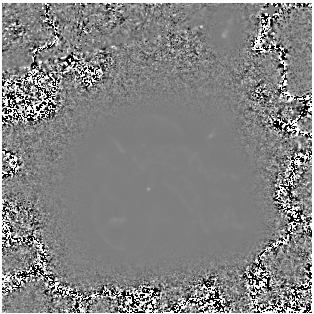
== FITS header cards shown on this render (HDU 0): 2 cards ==
NAXIS1  =                  310
NAXIS2  =                  310

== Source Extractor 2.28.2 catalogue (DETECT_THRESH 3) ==
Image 310 x 310 px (HDU 0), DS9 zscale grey, 1 PNG px = 1 image px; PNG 314 x 314 px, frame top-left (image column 1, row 310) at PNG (2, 3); no overlay
Background 0.858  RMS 5.9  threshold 17.7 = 3 sigma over >= 5 px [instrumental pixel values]
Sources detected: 223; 55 with non-positive FLUX_AUTO (blend fragments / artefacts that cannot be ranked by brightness) are not listed; the other 168 listed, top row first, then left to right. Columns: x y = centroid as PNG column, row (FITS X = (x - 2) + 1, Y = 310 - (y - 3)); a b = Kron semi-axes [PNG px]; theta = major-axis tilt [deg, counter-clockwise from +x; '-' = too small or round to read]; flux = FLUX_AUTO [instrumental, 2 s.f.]
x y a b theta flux
271 4 3 2 - 870
46 13 3 2 - 560
266 14 2 2 - 700
276 14 5 2 - 390
46 19 3 2 - 180
13 24 3 2 - 300
265 26 5 4 - 170
263 33 4 3 - 2700
20 34 3 2 - 210
258 39 6 3 51 12000
55 41 5 3 - 5000
255 42 4 2 - 1800
274 46 5 2 - 1800
254 47 3 3 - 3800
269 47 3 3 - 1900
42 48 3 2 - 19000
282 48 4 2 - 300
36 50 10 3 22 3700
64 57 4 2 - 400
75 57 3 2 - 420
282 61 4 2 - 640
40 62 3 2 - 390
65 63 3 2 - 390
285 64 3 2 - 130
69 67 5 3 - 530
86 69 3 3 - 33000
33 70 3 3 - 67000
42 76 3 2 - 550
82 76 5 3 - 9900
284 76 4 3 - 1600
39 77 6 4 -90 1400
46 77 8 3 43 880
29 78 6 4 -36 250
53 79 6 2 -57 1200
92 80 4 2 - 520
18 82 3 2 - 1500
285 82 5 3 - 350
7 83 3 2 - 350000
37 83 4 3 - 790
281 85 3 2 - 570
38 86 4 3 - 1100
32 87 4 2 - 320
53 89 3 2 - 6300
4 93 3 2 - 270
52 94 4 2 - 450
286 94 5 4 - 550
15 96 2 2 - 7.4
21 97 3 2 - 6000
308 97 4 3 - 750
291 98 7 3 44 1100
300 98 4 2 - 1000
11 100 3 2 - 1700
53 101 5 2 - 700
25 102 5 2 - 1200
41 106 4 3 - 11000
310 106 4 3 - 7500
11 108 6 2 -8 3400
29 108 7 5 78 3900
51 109 5 2 - 1400
12 113 5 3 - 4900
47 113 3 2 - 2100
3 114 5 3 - 110
32 114 3 2 - 14000
17 115 4 3 - 1800
284 124 4 2 - 660
297 131 7 4 88 2800
300 132 3 2 - 790
310 135 3 2 - 3200
3 151 3 2 - 170
8 155 6 2 56 570
12 155 3 2 - 100
301 156 4 3 - 320
305 156 3 3 - 6200
297 158 5 2 - 1600
294 161 5 3 - 6500
293 169 2 2 - 1500
11 171 2 2 - 3200
4 172 3 2 - 590
2 175 2 2 - 270
291 180 5 3 - 1100
287 186 5 2 - 380
277 198 3 2 - 140
2 201 3 2 - 240
278 202 2 2 - 3000
293 210 5 4 - 1700
15 211 7 2 -44 320
288 211 3 2 - 610
302 217 4 2 - 470
295 218 7 3 -71 700
292 224 6 3 -72 960
310 225 4 2 - 350
304 228 4 2 - 270
3 235 3 2 - 320
288 235 6 2 80 640
284 239 3 3 - 34000
14 240 8 5 -6 2900
19 240 2 2 - 2500
34 240 5 2 - 230
279 243 3 3 - 2300
274 245 8 3 15 2100
268 248 5 3 - 1600
43 251 5 2 - 1600
39 257 5 2 - 520
43 257 2 2 - 110
41 261 3 2 - 2300
257 261 4 2 - 300
39 264 4 2 - 140
36 267 3 2 - 1900
262 270 7 4 26 4900
311 270 6 2 -88 1200
28 271 3 2 - 230
38 271 3 2 - 730
44 274 3 2 - 5300
265 274 4 3 - 6400
249 276 3 2 - 270
4 277 4 3 - 1200
311 280 3 2 - 360
21 281 4 4 - 2600
265 281 4 2 - 840
263 284 5 4 - 3200
306 284 8 2 5 420
259 285 3 2 - 1800
311 285 2 2 - 1100
248 286 4 4 - 440
212 287 3 3 - 270
256 287 5 3 - 6800
305 287 2 2 - 3400
10 288 3 2 - 660
301 289 4 2 - 500
3 290 3 2 - 180
6 290 2 2 - 340
107 290 3 2 - 530
153 291 5 3 - 5300
212 291 5 2 - 390
110 293 5 2 - 810
120 294 3 2 - 10000
94 295 5 3 - 5500
147 295 7 3 21 1300
129 296 4 2 - 45
207 296 5 3 - 680
113 297 5 2 - 160
220 297 3 3 - 180
85 298 5 2 - 180
136 299 4 3 - 4200
194 299 3 2 - 140
296 299 3 2 - 360
153 300 6 3 88 2700
188 300 3 3 - 34000
127 303 3 3 - 410
255 303 7 4 -66 3100
282 303 5 2 - 330
182 304 4 3 - 6200
150 305 4 3 - 550
120 306 3 2 - 300
138 307 8 2 -41 200
311 307 5 2 - 2600
204 308 8 7 - 340
281 308 3 2 - 200
81 309 8 3 -57 220
124 309 4 2 - 500
129 310 2 2 - 130
288 310 8 4 -6 1900
133 311 4 2 - 2000
147 311 4 3 - 820
151 311 3 2 - 690
155 311 3 2 - 450
213 311 4 2 - 350
307 311 2 2 - 570
At the frame edge (FLAGS 8, measured only in part): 26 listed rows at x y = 271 4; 308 97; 310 106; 3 114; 310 135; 3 151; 4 172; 2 175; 2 201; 310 225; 3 235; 311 270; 4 277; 311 280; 311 285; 3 290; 311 307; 204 308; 81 309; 288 310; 133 311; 147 311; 151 311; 155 311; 213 311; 307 311
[55 non-positive-flux detections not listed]